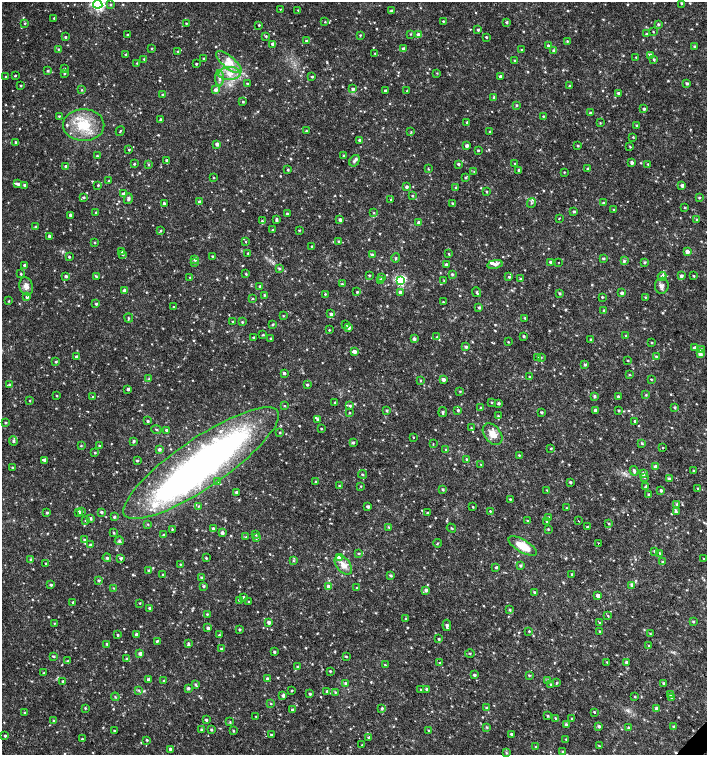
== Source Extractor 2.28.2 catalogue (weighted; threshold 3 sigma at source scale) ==
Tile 6 of 4 x 4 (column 2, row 2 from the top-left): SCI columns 1636-3044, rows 3013-4518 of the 6025 x 6031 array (HDU 1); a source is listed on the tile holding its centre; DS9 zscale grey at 2 x 2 block average (1 PNG px = mean of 2 x 2 image px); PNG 709 x 757 px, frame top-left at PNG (2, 2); each listed source drawn as its Kron ellipse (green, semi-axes under 4 px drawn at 4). Shown black and unused: <1% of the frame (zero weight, under 2 of 3 exposures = <1% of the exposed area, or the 3 px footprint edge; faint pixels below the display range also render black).
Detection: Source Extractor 2.28.2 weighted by HDU 2 'WHT'; one run over the whole footprint, this tile lists its part. Background 0.0181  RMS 0.0033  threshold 0.0151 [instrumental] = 3 sigma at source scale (4.5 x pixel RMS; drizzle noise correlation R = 1.50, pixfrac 1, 0.0396/0.0396 arcsec/px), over >= 5 px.
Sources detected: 855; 1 inside a brighter object's white glare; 3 cosmic-ray / hot-pixel residue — neither listed nor drawn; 1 coinciding with a brighter row at this scale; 16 inside a brighter listed object's ellipse — not listed separately; of the other 834, all 500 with FLUX_AUTO >= 0.601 (the completeness limit of this list) listed and drawn (334 fainter detections not listed), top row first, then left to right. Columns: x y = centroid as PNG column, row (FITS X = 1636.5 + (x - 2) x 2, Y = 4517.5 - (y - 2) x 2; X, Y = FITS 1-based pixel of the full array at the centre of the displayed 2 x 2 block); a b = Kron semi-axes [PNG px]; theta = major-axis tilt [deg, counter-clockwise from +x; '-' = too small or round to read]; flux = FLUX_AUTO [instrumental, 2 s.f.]
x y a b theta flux
681 3 3 2 - 1.1
98 4 4 4 - 170
110 4 3 3 - 0.67
280 9 2 2 - 0.63
298 10 3 2 - 0.65
391 11 3 3 - 1.5
54 18 2 2 - 0.83
443 21 3 2 - 0.9
325 22 3 2 - 0.61
507 22 3 3 - 1
25 23 3 2 - 0.81
186 23 2 2 - 0.72
658 24 3 3 - 1.2
259 25 2 2 - 0.7
478 30 2 2 - 1
653 32 2 2 - 0.63
410 34 3 3 - 0.64
646 34 3 3 - 1.1
127 35 3 2 - 1.1
360 35 3 2 - 0.73
418 35 3 3 - 3.3
266 36 3 3 - 0.94
65 37 2 2 - 1
486 37 2 2 - 1.1
306 41 3 2 - 0.89
567 41 3 2 - 0.73
273 44 3 3 - 3
548 45 2 2 - 1.1
695 47 3 3 - 1.6
152 48 3 2 - 0.69
58 49 3 3 - 0.65
404 49 3 3 - 3.3
522 50 2 2 - 0.96
178 51 3 3 - 0.72
554 51 3 3 - 2.6
375 53 3 2 - 0.75
126 55 3 3 - 1.2
651 55 3 3 - 3.6
636 57 2 2 - 0.75
204 58 2 2 - 0.96
144 59 3 2 - 0.86
654 59 3 3 - 1.3
515 60 3 3 - 0.73
229 62 16 6 -40 8.1
137 63 3 2 - 0.63
196 64 2 2 - 0.89
64 68 2 2 - 0.69
47 71 4 3 - 0.82
64 73 2 2 - 0.79
437 73 3 3 - 0.63
229 74 11 6 3 7.8
15 76 2 2 - 0.78
500 76 2 2 - 1.9
5 77 2 2 - 0.63
312 77 2 2 - 1
220 78 8 4 -90 2.7
247 83 2 2 - 0.76
687 83 3 2 - 1.4
21 86 2 2 - 0.76
569 86 2 2 - 1.1
353 89 3 3 - 1.7
82 90 3 2 - 0.7
215 90 3 3 - 3.1
385 91 2 2 - 2
407 91 2 2 - 0.75
618 93 3 2 - 1.6
162 95 3 2 - 0.72
494 97 3 3 - 1
243 102 2 2 - 0.92
517 105 3 3 - 0.88
644 109 2 2 - 1.5
590 113 3 2 - 1.1
59 116 3 2 - 0.84
543 116 3 2 - 0.67
161 120 2 2 - 2
467 122 3 3 - 1
600 123 3 3 - 0.73
84 125 20 16 0 28
637 125 3 3 - 1.2
120 131 5 2 - 0.72
306 131 3 2 - 0.73
411 132 3 3 - 0.65
490 132 3 2 - 0.97
633 137 3 2 - 0.61
359 140 3 3 - 1.4
15 142 2 2 - 0.93
217 144 3 3 - 3.2
467 146 3 3 - 3.2
578 146 3 2 - 0.79
630 147 4 2 - 0.69
129 150 2 2 - 0.78
478 150 2 2 - 1
97 156 3 2 - 0.83
344 156 3 3 - 1.1
167 160 3 2 - 1.6
354 161 6 4 56 1.8
632 163 3 3 - 1.8
134 164 2 2 - 0.85
149 164 3 3 - 0.67
458 164 3 3 - 1.2
515 164 3 2 - 0.66
648 164 3 2 - 1
66 166 3 2 - 2.6
588 168 3 3 - 1.1
428 169 3 2 - 0.64
288 170 2 2 - 0.85
519 170 3 3 - 2.1
474 171 3 2 - 0.66
564 172 2 2 - 0.63
466 177 3 3 - 1
214 178 2 2 - 0.64
109 181 3 2 - 0.78
18 184 3 3 - 1.4
24 185 4 3 - 1.5
98 185 2 2 - 1.1
682 185 3 3 - 2.5
406 187 3 3 - 1.8
456 188 3 3 - 0.77
487 192 2 2 - 0.74
123 194 4 3 - 2.8
412 196 3 2 - 0.7
83 197 3 2 - 1.1
699 198 3 3 - 0.84
128 199 5 4 - 1.6
391 200 3 2 - 1
200 202 3 3 - 2.9
453 203 3 3 - 0.94
531 203 5 3 - 1.2
603 203 3 3 - 1.1
164 204 4 3 - 1.4
685 208 3 2 - 0.8
614 210 2 2 - 0.7
574 211 3 3 - 1.2
96 212 3 2 - 0.71
374 213 3 3 - 0.63
287 214 2 2 - 1.2
70 215 3 2 - 2.4
559 218 2 2 - 1.1
276 220 3 2 - 1.8
340 220 3 2 - 2.2
697 220 3 2 - 0.73
262 221 3 3 - 0.7
419 222 3 3 - 2.7
36 227 3 3 - 1.4
272 230 3 3 - 0.85
299 230 3 2 - 0.71
160 231 3 2 - 0.79
49 236 3 2 - 1.7
245 241 3 3 - 0.63
338 241 2 2 - 0.99
94 242 2 2 - 0.68
311 246 2 2 - 0.69
122 251 3 2 - 0.65
687 252 3 2 - 4.3
248 253 2 2 - 0.95
449 254 3 2 - 0.65
123 255 3 3 - 0.67
372 255 3 3 - 1.6
212 256 2 2 - 0.83
69 257 2 2 - 0.98
396 258 5 2 - 0.73
603 258 3 2 - 1.1
195 259 3 3 - 2.9
624 261 4 3 - 1.2
194 262 3 2 - 0.79
550 262 3 2 - 1.6
558 262 2 2 - 0.67
644 262 3 3 - 1
495 264 8 4 11 3.2
25 265 3 2 - 1.9
446 265 2 2 - 3.9
279 268 3 3 - 1.1
21 274 2 2 - 0.97
246 274 2 2 - 0.73
452 274 3 3 - 1.1
369 275 3 2 - 0.95
681 275 3 3 - 1.5
66 276 3 3 - 1.5
662 276 4 4 - 2.9
694 276 3 3 - 0.74
96 277 4 2 - 1.1
190 277 3 2 - 0.67
381 277 3 3 - 0.92
509 277 2 2 - 1.1
520 279 3 3 - 0.94
380 280 3 3 - 1.7
400 280 4 4 - 88
444 280 3 2 - 0.64
342 284 3 2 - 0.68
26 286 9 6 -75 4.9
260 286 3 3 - 1.6
662 286 8 7 - 2.9
124 291 3 3 - 2.6
357 292 3 2 - 0.91
400 292 3 3 - 2.3
476 292 5 3 - 1
560 293 3 3 - 1
622 293 3 2 - 2.3
325 294 2 2 - 0.8
264 295 2 2 - 0.85
27 297 3 3 - 1.9
602 297 2 2 - 0.85
645 297 3 2 - 0.64
253 299 3 2 - 0.68
9 301 3 2 - 0.63
443 302 3 2 - 0.7
96 304 3 3 - 1.2
173 307 2 2 - 0.6
479 307 3 2 - 1.4
604 310 2 2 - 1
331 314 3 3 - 2
283 316 2 2 - 0.65
129 318 4 2 - 0.77
525 318 3 2 - 1.1
233 321 2 2 - 1
242 322 3 2 - 0.89
272 324 3 2 - 0.93
346 324 3 3 - 0.73
348 327 4 3 - 3.2
329 330 3 2 - 0.74
263 335 4 2 - 0.68
524 336 2 2 - 1.3
626 336 3 3 - 0.73
437 337 3 3 - 1.1
254 338 2 2 - 1.4
270 339 2 2 - 0.99
414 339 3 3 - 2.3
591 340 3 2 - 2.1
508 342 2 2 - 0.6
652 342 3 2 - 0.69
466 347 4 3 - 1.4
695 348 3 3 - 2.9
701 349 4 3 - 1.2
354 351 3 3 - 4.5
700 354 3 3 - 2.9
76 356 2 2 - 1
656 356 3 3 - 1
537 357 3 3 - 1
541 357 3 3 - 0.72
628 360 2 2 - 0.68
56 362 2 2 - 0.95
585 364 3 3 - 1.3
284 373 3 3 - 1.7
629 375 3 3 - 0.62
530 377 3 2 - 1.2
149 379 3 3 - 0.95
651 379 2 2 - 0.63
420 380 3 3 - 0.79
443 380 3 3 - 3.4
9 385 3 3 - 1.4
307 385 3 2 - 1.4
128 389 2 2 - 2
460 391 3 2 - 0.75
646 395 3 3 - 0.77
56 396 2 2 - 0.72
594 396 3 3 - 1.2
618 396 3 3 - 1.1
92 397 3 2 - 0.71
30 401 2 2 - 0.63
335 402 3 2 - 0.82
492 402 2 2 - 0.67
499 403 3 3 - 1.1
284 406 3 2 - 0.62
350 406 3 3 - 1.3
675 407 3 3 - 1
481 408 3 2 - 1.2
458 410 3 3 - 1.1
595 410 3 3 - 2
619 410 2 2 - 1.1
387 411 3 3 - 1.2
443 412 5 3 - 1.3
541 412 2 2 - 1.3
349 413 3 2 - 0.7
498 416 3 3 - 0.74
317 419 3 3 - 1.1
148 421 3 3 - 1.1
635 421 3 2 - 1.6
5 423 3 2 - 0.86
471 428 3 2 - 0.72
321 429 2 2 - 0.68
156 430 5 2 - 0.89
166 430 2 2 - 1.4
280 432 3 2 - 0.71
493 434 12 8 -52 8
414 437 2 2 - 1.2
13 441 5 4 - 1.5
134 441 3 3 - 1.2
353 442 3 3 - 1.4
642 443 3 2 - 0.98
433 444 2 2 - 0.76
81 446 3 3 - 0.91
99 446 2 2 - 1.2
551 448 3 3 - 0.62
663 448 2 2 - 0.84
159 449 3 3 - 1.5
446 450 3 2 - 0.77
95 453 3 3 - 0.84
519 455 3 2 - 0.7
467 459 3 2 - 0.96
44 460 3 3 - 2.8
137 461 3 2 - 1.1
201 463 92 24 34 380
481 464 3 3 - 0.74
12 467 3 2 - 0.67
656 467 3 3 - 4.9
634 471 5 3 - 1.9
693 471 2 2 - 1.3
362 474 4 3 - 0.69
643 474 3 3 - 3.2
644 477 4 2 - 0.75
669 479 3 3 - 1.6
218 482 3 3 - 0.78
315 482 4 3 - 0.61
570 482 3 2 - 1.2
339 486 3 2 - 0.79
361 486 3 3 - 0.63
646 487 3 2 - 2.4
443 489 3 3 - 1.1
698 489 4 2 - 1.1
547 490 3 2 - 0.72
661 490 3 2 - 1.2
236 492 3 3 - 1
648 494 3 2 - 1
510 499 3 2 - 0.84
677 504 3 3 - 1
199 506 3 3 - 0.63
368 506 2 2 - 1.8
473 507 2 2 - 0.65
566 508 3 2 - 0.62
82 511 3 3 - 0.71
490 511 3 3 - 0.79
47 512 3 3 - 0.98
79 512 3 3 - 3.2
101 512 3 2 - 1.3
676 512 4 3 - 1.1
427 513 3 3 - 0.74
114 517 3 3 - 1.2
90 518 3 3 - 1.2
548 518 3 3 - 2.2
86 520 3 3 - 0.95
528 521 3 3 - 1.1
547 521 3 3 - 0.91
578 521 2 2 - 0.87
608 523 3 3 - 0.7
148 524 3 2 - 0.67
389 527 4 3 - 0.84
587 527 3 2 - 0.94
451 528 5 2 - 0.82
172 529 3 3 - 0.84
213 529 3 3 - 1.6
548 529 3 3 - 0.67
113 533 2 2 - 0.79
222 533 3 3 - 3.3
163 535 2 2 - 0.94
256 535 3 3 - 0.6
246 537 3 3 - 0.74
256 538 3 3 - 1.3
84 540 3 3 - 1.4
119 541 4 4 - 1.3
437 543 4 2 - 0.72
598 543 2 2 - 2
91 545 3 2 - 2
523 546 16 6 -31 16
655 551 3 3 - 1.9
358 553 3 2 - 0.7
660 553 4 3 - 1
107 558 4 4 - 1.3
121 558 2 2 - 1.8
206 558 2 2 - 0.9
340 558 3 3 - 13
704 559 4 2 - 0.7
31 560 4 4 - 1.4
293 561 3 3 - 0.84
662 562 3 3 - 0.74
46 564 3 2 - 0.73
180 564 3 3 - 0.69
343 565 11 6 -50 6.2
520 565 3 3 - 1.4
496 567 3 2 - 1
148 571 3 3 - 1.1
163 574 3 3 - 0.68
572 574 2 2 - 0.77
390 575 4 3 - 1.2
201 577 3 3 - 0.79
98 580 3 3 - 1.4
51 585 3 3 - 1.3
632 585 4 4 - 2
204 586 3 3 - 1.1
328 586 3 3 - 3.2
114 588 3 2 - 0.64
357 588 3 2 - 1.1
426 590 3 3 - 2
534 592 3 2 - 1.3
598 596 3 2 - 3.8
243 597 2 2 - 1.3
240 601 4 2 - 0.68
249 601 2 2 - 0.67
73 602 2 2 - 1.3
140 603 2 2 - 0.66
150 608 3 3 - 2.1
510 610 3 3 - 1.2
207 614 3 3 - 0.87
608 616 3 2 - 0.68
406 618 3 3 - 0.75
693 621 3 3 - 0.85
269 622 3 3 - 3
599 622 3 3 - 0.7
54 623 2 2 - 0.63
447 625 5 3 - 2
208 628 3 3 - 2.3
239 629 3 2 - 1.1
529 631 3 3 - 0.67
600 631 2 2 - 1
650 633 3 3 - 0.6
136 634 3 2 - 2.9
117 635 2 2 - 0.95
219 635 3 3 - 0.89
439 639 3 2 - 1
157 641 3 2 - 1.2
188 643 3 3 - 1
107 644 3 2 - 1.1
649 646 3 2 - 0.72
221 649 3 3 - 1.1
274 652 3 3 - 1.2
140 653 3 3 - 2.9
470 653 5 2 - 0.68
53 656 3 3 - 1.1
346 657 3 2 - 0.6
126 659 3 2 - 1.1
68 661 3 3 - 0.88
607 662 3 2 - 0.86
626 662 2 2 - 2.1
440 663 3 3 - 0.84
385 665 3 3 - 0.74
298 667 3 3 - 1.4
330 671 3 2 - 0.84
44 673 3 3 - 0.85
474 675 3 3 - 1.5
529 675 3 3 - 0.85
148 679 2 2 - 1.6
268 679 3 3 - 3.2
547 680 4 3 - 1.5
63 681 2 2 - 1.1
164 681 3 3 - 0.71
345 683 3 3 - 1.1
556 683 4 2 - 0.74
663 683 3 2 - 1.1
195 684 3 3 - 0.82
551 684 3 3 - 1.5
188 688 3 3 - 1.4
426 689 3 3 - 1
138 690 4 3 - 0.9
291 690 2 2 - 0.78
421 690 3 2 - 0.73
327 691 3 3 - 1.1
335 692 3 3 - 0.82
310 694 2 2 - 1.4
670 694 3 3 - 1.4
283 695 3 3 - 1.9
634 696 2 2 - 0.74
115 697 4 3 - 0.95
672 698 3 3 - 1.1
271 704 3 3 - 0.68
85 708 3 2 - 0.79
382 708 3 3 - 0.97
486 708 3 2 - 1.3
656 708 3 3 - 3.4
293 710 3 2 - 2.8
594 712 3 2 - 0.67
25 713 2 2 - 1.3
548 716 3 2 - 0.83
256 717 3 2 - 0.63
556 718 3 2 - 0.75
571 718 3 3 - 0.64
206 720 3 2 - 1.1
53 721 3 3 - 0.67
230 722 3 2 - 0.67
566 725 3 3 - 2.4
599 726 3 3 - 1.4
487 727 4 3 - 0.82
674 727 3 3 - 2.1
629 728 3 3 - 2.1
114 730 2 2 - 0.86
201 730 3 3 - 0.93
211 730 3 2 - 1.1
233 731 2 2 - 0.74
429 731 3 2 - 0.86
511 734 2 2 - 1.4
271 735 2 2 - 1.1
5 736 2 2 - 1.1
369 737 3 3 - 1.7
82 739 2 2 - 0.76
566 739 3 2 - 0.77
147 740 3 2 - 1.1
362 745 2 2 - 0.64
599 746 3 2 - 0.75
536 747 3 3 - 0.71
170 749 3 3 - 2.8
562 751 3 2 - 0.71
506 753 3 3 - 0.82
Isophote crosses this tile's border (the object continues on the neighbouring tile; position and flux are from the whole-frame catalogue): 2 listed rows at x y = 98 4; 562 751
Diffuse or blended objects may show on this block-average render without a row.